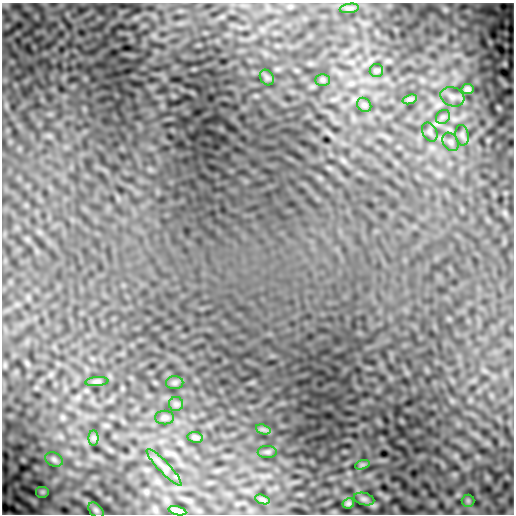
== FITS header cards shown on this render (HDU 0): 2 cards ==
NAXIS1  =                  512
NAXIS2  =                  512

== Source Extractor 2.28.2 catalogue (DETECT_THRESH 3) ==
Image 512 x 512 px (HDU 0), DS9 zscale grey, 1 PNG px = 1 image px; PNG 516 x 516 px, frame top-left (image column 1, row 512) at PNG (2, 3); each listed source drawn as its Kron ellipse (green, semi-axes under 4 px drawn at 4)
Background 0.00142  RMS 0.027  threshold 0.0798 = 3 sigma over >= 5 px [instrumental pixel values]
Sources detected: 30; all 30 listed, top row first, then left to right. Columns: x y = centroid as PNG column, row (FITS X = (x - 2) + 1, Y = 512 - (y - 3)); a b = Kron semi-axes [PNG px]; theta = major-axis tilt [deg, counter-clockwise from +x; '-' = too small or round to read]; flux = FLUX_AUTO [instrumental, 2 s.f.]
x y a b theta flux
349 8 9 4 8 4.7
376 70 7 6 - 3.6
267 78 8 6 -55 4.3
323 80 7 6 - 3
467 89 6 5 - 5.7
452 97 12 9 -20 11
410 99 7 4 18 4.2
364 105 8 6 -45 4.4
443 117 8 6 45 5.1
430 132 10 7 -63 5.3
462 135 10 6 -80 5.6
451 142 10 7 -59 6
97 381 11 4 5 4.3
175 383 9 6 1 4.4
176 404 7 7 - 5
164 417 9 7 1 5.5
263 429 7 4 -18 4.9
195 437 8 5 -8 4.9
94 438 8 5 -90 4.4
267 452 9 6 0 4.4
54 459 9 6 -25 4.8
362 465 7 4 18 3.6
164 467 24 5 -47 14
42 492 7 6 - 2.4
262 499 7 4 -19 3.8
364 499 10 6 -15 4.7
468 501 6 6 - 3.1
348 503 6 5 - 4.2
96 510 9 6 -45 4.1
177 511 9 3 -13 6.7